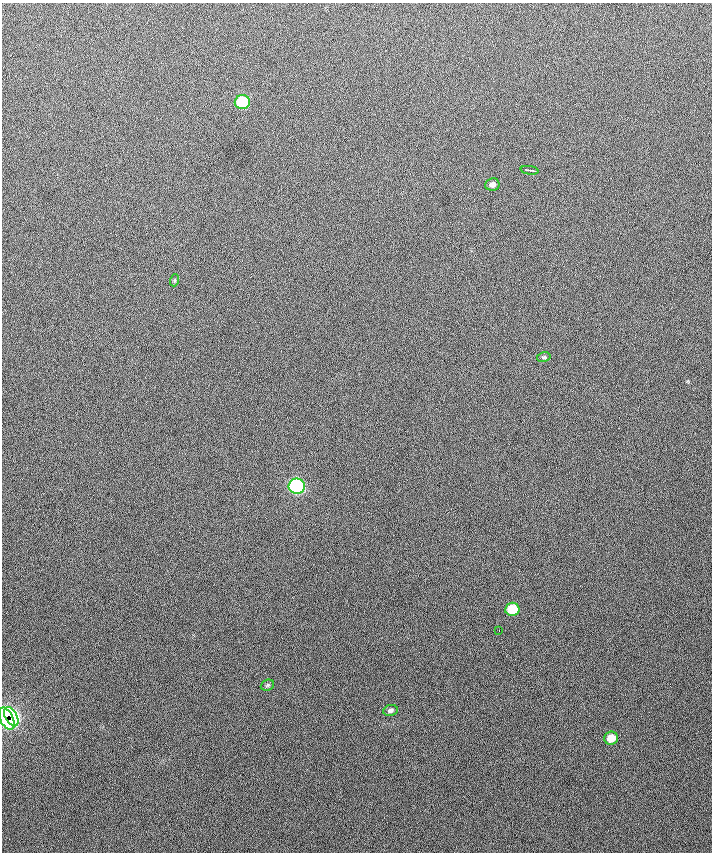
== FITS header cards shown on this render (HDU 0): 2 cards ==
NAXIS1  =                  710 /
NAXIS2  =                  850 /

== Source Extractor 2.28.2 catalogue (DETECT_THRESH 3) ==
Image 710 x 850 px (HDU 0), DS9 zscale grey, 1 PNG px = 1 image px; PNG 714 x 854 px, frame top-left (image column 1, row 850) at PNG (2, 3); each listed source drawn as its Kron ellipse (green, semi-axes under 4 px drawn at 4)
Background -34.2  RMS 35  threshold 106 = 3 sigma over >= 5 px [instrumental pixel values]
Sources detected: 13; all 13 listed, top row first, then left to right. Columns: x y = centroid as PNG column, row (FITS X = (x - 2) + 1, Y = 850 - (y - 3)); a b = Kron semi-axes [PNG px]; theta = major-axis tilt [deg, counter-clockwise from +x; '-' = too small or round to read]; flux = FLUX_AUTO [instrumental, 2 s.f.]
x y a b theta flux
242 102 7 7 - 150000
530 170 9 2 -8 4500
492 184 7 6 - 9800
175 280 6 4 72 2800
544 357 7 5 14 3700
297 486 8 7 - 470000
512 609 7 6 - 73000
499 630 2 2 - 1100
267 685 7 5 22 3700
391 710 7 5 9 6700
11 717 10 6 -61 130000
7 719 12 6 -64 240000
611 738 7 6 - 33000